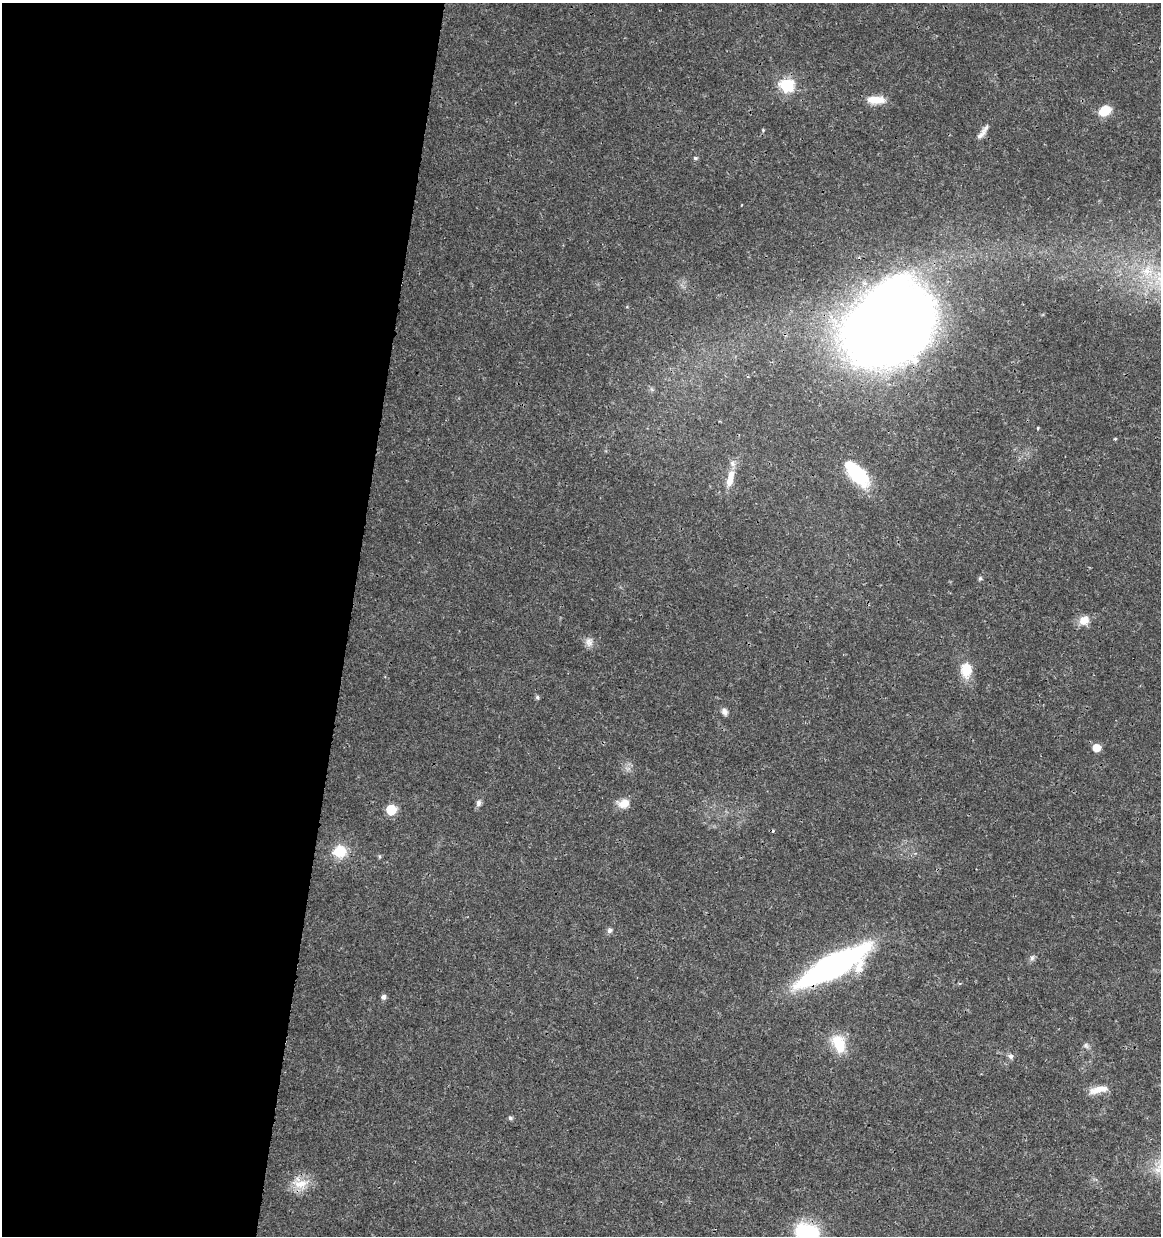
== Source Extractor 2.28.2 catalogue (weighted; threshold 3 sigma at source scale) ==
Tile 5 of 4 x 4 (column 1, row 2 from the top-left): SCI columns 227-1385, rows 2478-3711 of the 5148 x 4947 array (HDU 1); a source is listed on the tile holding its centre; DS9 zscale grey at full resolution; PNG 1163 x 1238 px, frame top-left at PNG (2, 3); no overlay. Shown black and unused: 30% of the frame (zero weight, under 3 of 4 exposures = <1% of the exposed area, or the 3 px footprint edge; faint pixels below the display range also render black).
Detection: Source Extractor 2.28.2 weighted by HDU 2 'WHT'; one run over the whole footprint, this tile lists its part. Background 0.0192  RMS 0.0018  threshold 0.00796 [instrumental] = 3 sigma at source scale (4.5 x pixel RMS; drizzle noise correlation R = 1.50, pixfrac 1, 0.0396/0.0396 arcsec/px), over >= 5 px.
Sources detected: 38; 1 cosmic-ray / hot-pixel residue — not listed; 1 inside a brighter listed object's ellipse — not listed separately; the other 36 listed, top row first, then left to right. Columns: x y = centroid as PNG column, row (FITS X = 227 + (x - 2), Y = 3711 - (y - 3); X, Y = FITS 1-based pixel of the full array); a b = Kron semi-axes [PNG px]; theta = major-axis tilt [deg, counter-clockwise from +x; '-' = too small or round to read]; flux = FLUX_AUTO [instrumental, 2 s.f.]
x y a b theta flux
786 85 7 7 - 25
876 100 21 8 -2 2.9
1105 111 12 9 31 3.7
763 130 5 4 - 0.19
981 135 19 7 50 1.1
695 158 5 4 - 0.31
1147 270 19 15 43 5
888 327 55 44 29 430
1038 428 3 3 - 0.26
1115 439 4 4 - 0.18
732 463 9 7 -61 0.76
857 474 34 15 -46 9.7
729 480 17 9 80 1.9
980 578 5 5 - 0.35
1084 620 13 11 30 2.2
589 642 13 10 -85 1.1
966 670 18 14 -90 3.6
537 697 5 5 - 0.36
725 712 10 7 -59 0.75
1096 748 6 6 - 3.3
478 803 9 7 78 0.63
624 803 14 11 11 2.1
391 810 6 6 - 9.5
340 852 15 14 - 4.3
379 856 6 4 -84 0.26
609 930 8 6 45 0.5
1032 958 8 6 73 0.48
833 966 53 16 27 79
383 997 7 6 - 0.58
839 1043 23 15 -68 5.1
1086 1045 8 7 - 0.5
1011 1056 8 7 - 0.53
1098 1090 25 8 12 2.3
510 1118 6 4 -46 0.41
300 1184 26 12 -1 3.2
807 1233 24 18 -19 16
Overlapping masked pixels (flux is a lower limit): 2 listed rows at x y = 888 327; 833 966
Isophote crosses this tile's border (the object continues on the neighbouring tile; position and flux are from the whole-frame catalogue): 1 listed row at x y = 807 1233